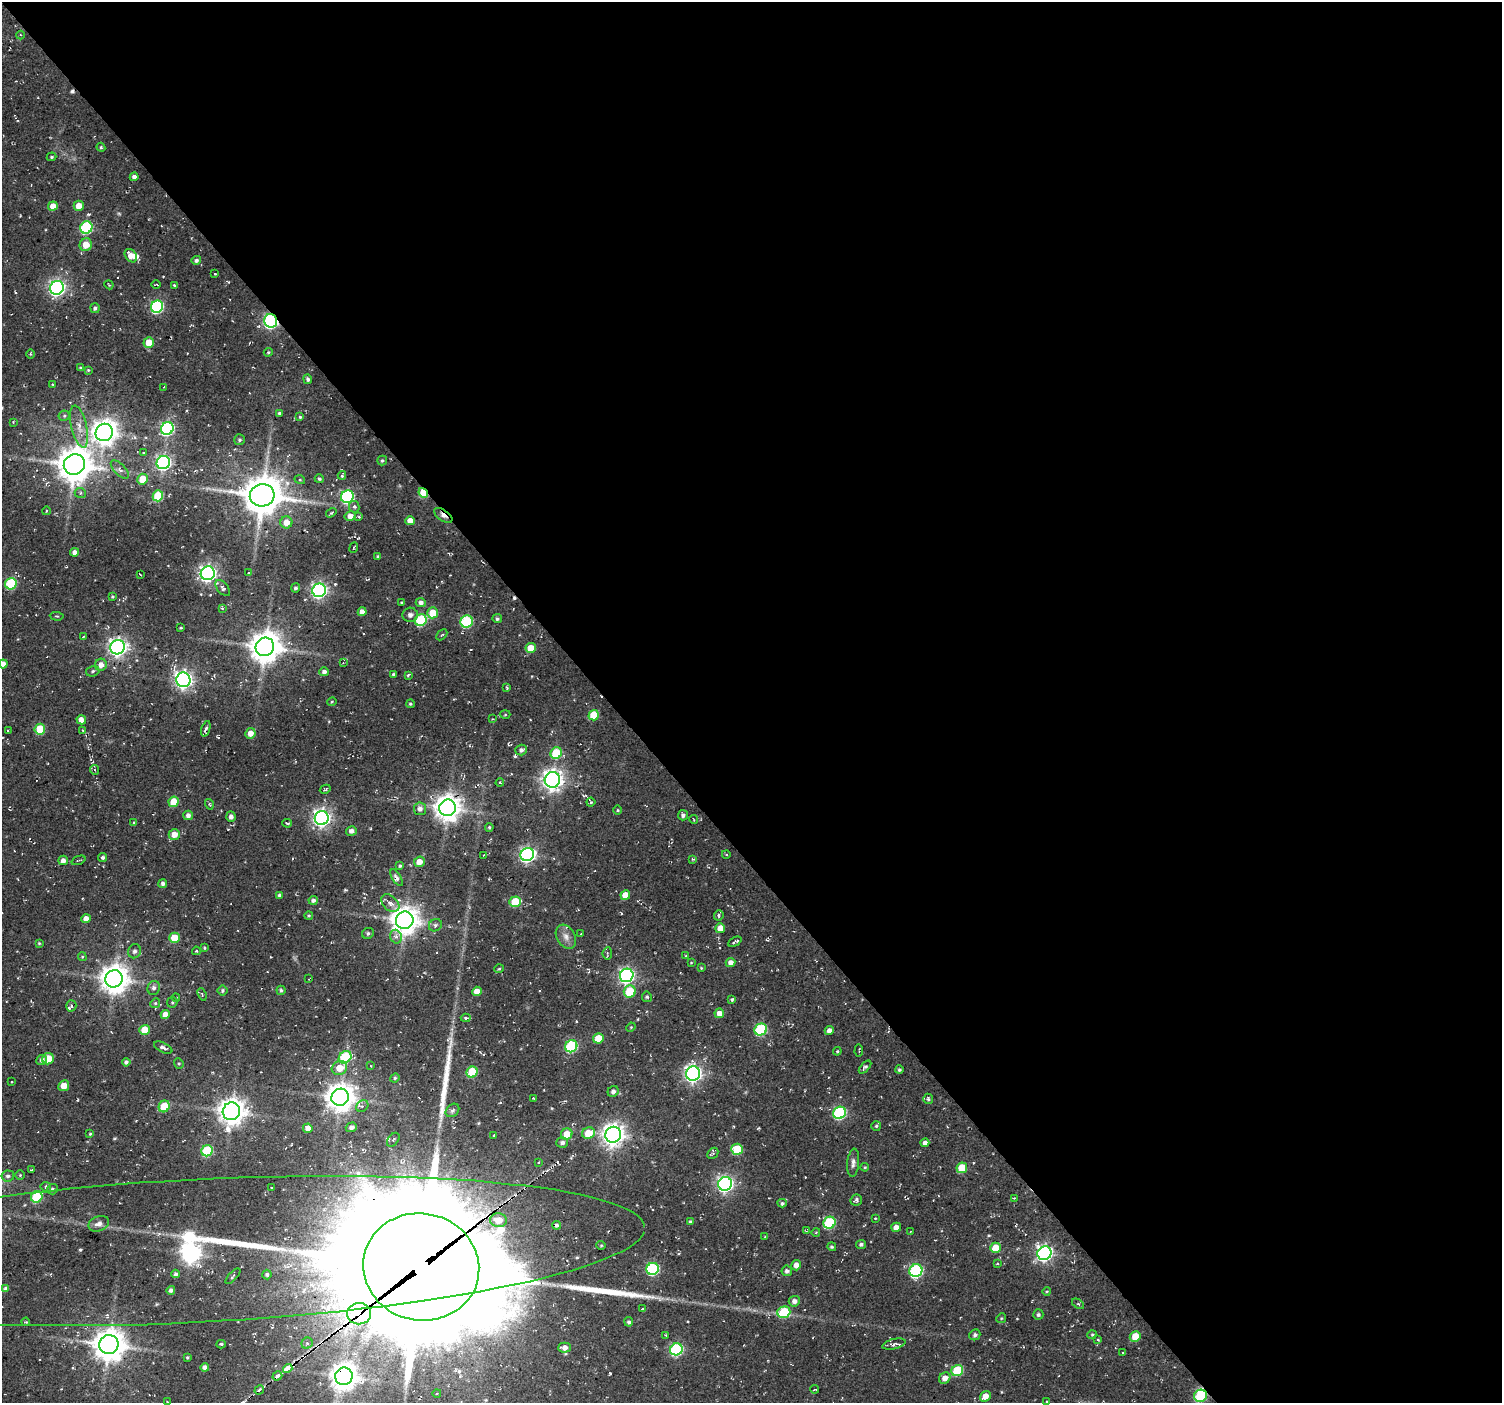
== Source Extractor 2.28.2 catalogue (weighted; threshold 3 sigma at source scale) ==
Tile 8 of 4 x 4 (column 4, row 2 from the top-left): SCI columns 4506-6005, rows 3023-4423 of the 6026 x 5979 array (HDU 1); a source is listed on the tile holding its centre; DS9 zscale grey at full resolution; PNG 1504 x 1405 px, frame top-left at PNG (2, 2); each listed source drawn as its Kron ellipse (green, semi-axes under 4 px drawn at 4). Shown black and unused: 60% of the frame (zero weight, under 2 of 3 exposures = <1% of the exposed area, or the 3 px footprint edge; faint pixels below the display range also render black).
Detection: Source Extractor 2.28.2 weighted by HDU 2 'WHT'; one run over the whole footprint, this tile lists its part. Background 0.104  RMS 0.0092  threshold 0.0415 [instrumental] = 3 sigma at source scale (4.5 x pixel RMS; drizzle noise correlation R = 1.50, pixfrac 1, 0.0396/0.0396 arcsec/px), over >= 5 px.
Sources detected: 327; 2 too faint to see at this stretch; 4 inside a brighter object's white glare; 7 cosmic-ray / hot-pixel residue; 3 long thin detections or spike segments (spike, bleed or trail) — neither listed nor drawn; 4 inside a brighter listed object's ellipse — not listed separately; the other 307 listed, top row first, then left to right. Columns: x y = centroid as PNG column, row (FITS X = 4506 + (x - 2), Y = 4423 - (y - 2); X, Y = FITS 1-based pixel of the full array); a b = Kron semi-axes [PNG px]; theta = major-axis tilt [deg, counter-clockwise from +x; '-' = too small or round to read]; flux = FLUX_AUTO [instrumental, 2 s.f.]
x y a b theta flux
20 35 4 4 - 1.1
101 147 4 4 - 1.4
52 157 5 4 - 1.2
134 177 4 4 - 3.5
53 206 4 4 - 10
79 206 5 5 - 9.9
86 227 6 6 - 95
86 245 6 6 - 13
131 256 7 5 -53 9.9
196 260 5 4 - 2.7
215 274 3 2 - 0.58
109 285 4 3 - 0.97
156 285 5 2 - 1.2
174 285 3 3 - 1.3
57 288 7 6 - 310
157 307 6 6 - 120
95 308 5 4 - 2.1
271 321 7 6 - 220
149 342 5 5 - 15
268 352 4 3 - 1.1
30 354 5 3 - 1
80 368 3 3 - 0.98
88 370 4 3 - 0.93
308 379 5 4 - 2.2
52 384 3 2 - 0.59
164 387 2 2 - 0.53
279 413 4 3 - 1.4
64 416 5 5 - 1.5
300 417 4 4 - 1.1
13 422 3 3 - 0.75
79 427 21 7 -77 11
167 429 7 6 - 180
104 432 9 8 - 970
240 440 5 5 - 1.8
144 453 4 2 - 0.73
382 460 5 4 - 1.6
163 463 7 6 - 280
74 464 11 10 - 2100
120 469 11 5 -46 3.7
342 475 4 3 - 1.8
143 479 5 5 - 20
319 479 5 4 - 1.5
300 480 5 3 - 1
80 493 6 4 -22 1.7
423 493 5 4 - 37
262 495 12 11 - 3000
158 496 5 5 - 41
347 497 6 6 - 130
354 507 6 5 - 2.3
46 511 4 3 - 0.7
331 513 5 3 - 1.3
443 515 10 5 -35 4.6
350 516 5 5 - 7.2
359 517 4 4 - 1.2
410 521 5 4 - 8.1
286 522 6 6 - 11
354 548 5 2 - 0.98
75 552 4 4 - 4
378 556 3 3 - 1.2
208 573 7 6 - 350
248 573 4 2 - 0.74
140 574 4 2 - 0.87
11 584 6 5 - 63
223 588 9 5 -50 2.5
295 588 4 4 - 2
319 590 7 6 - 290
112 596 3 3 - 1.1
401 602 3 2 - 0.92
421 602 5 4 - 3.4
222 608 3 3 - 1.3
362 612 4 4 - 6.1
433 613 5 5 - 22
410 615 8 7 - 3.8
57 616 7 3 -5 0.97
497 619 5 4 - 1.7
421 620 6 5 - 65
467 622 6 6 - 88
181 628 3 3 - 1.6
442 635 6 2 45 0.94
83 637 3 2 - 1.6
117 647 7 7 - 430
265 647 9 9 - 1700
531 648 5 5 - 17
343 663 3 2 - 0.73
3 664 4 4 - 6.5
101 665 6 6 - 7
93 671 7 5 18 2
324 672 5 4 - 3.8
393 674 4 3 - 1.4
408 675 3 3 - 1.2
183 680 7 7 - 420
507 688 4 3 - 1.1
332 702 4 3 - 0.96
410 704 4 3 - 1.2
505 715 5 3 - 0.9
594 715 5 5 - 30
492 719 3 3 - 0.72
81 720 5 4 - 6.9
40 729 5 5 - 40
206 729 8 3 72 2.7
8 730 4 3 - 1.1
83 730 3 3 - 0.96
250 733 5 5 - 6.8
521 750 6 5 - 3.3
556 753 6 5 - 40
95 770 5 3 - 1.2
552 780 8 7 - 610
500 783 4 2 - 1
325 789 6 4 29 1.2
174 802 5 5 - 23
591 802 4 4 - 1.5
209 804 5 3 - 1.1
447 808 8 8 - 1100
420 809 6 6 - 4.3
618 810 5 3 - 0.89
188 815 5 4 - 4.1
683 815 5 5 - 2.9
231 817 5 4 - 3.2
322 818 7 7 - 390
694 820 4 2 - 0.87
134 823 4 4 - 1.3
287 823 5 2 - 1.3
489 827 4 3 - 1.2
351 831 5 5 - 3.2
174 834 5 5 - 9.4
726 854 4 3 - 0.82
527 855 7 6 - 280
483 856 4 2 - 0.68
103 857 4 4 - 2.2
693 859 4 3 - 1.6
63 860 5 4 - 4.4
78 860 7 2 21 1.1
419 862 5 5 - 9.2
400 866 4 3 - 1.4
397 878 9 4 -60 3.7
163 883 4 4 - 2.7
279 895 4 4 - 2.1
625 895 5 4 - 14
313 900 5 4 - 2.7
515 902 6 5 - 32
390 903 10 7 -43 6.2
309 915 4 4 - 1.1
719 915 5 4 - 2.5
86 919 4 4 - 7.1
405 920 9 8 - 1200
435 925 7 6 - 2.3
720 928 5 5 - 10
368 933 6 5 - 2.1
581 934 3 2 - 0.94
396 937 7 5 -73 3.3
566 937 13 9 -60 6.6
174 938 5 5 - 25
735 942 7 3 27 2
39 943 4 4 - 1
204 948 4 3 - 1
134 951 7 6 - 3.1
196 951 4 4 - 0.96
607 953 6 4 86 1.4
686 956 3 3 - 0.81
82 957 4 4 - 1.1
730 962 5 4 - 5.4
691 963 4 3 - 0.64
701 968 4 4 - 0.76
499 969 4 4 - 1.1
627 975 7 6 - 260
114 979 9 8 - 1300
309 979 3 2 - 0.9
154 988 7 6 - 3.1
222 990 5 5 - 1.6
281 990 4 4 - 1.9
477 991 5 4 - 9.9
630 991 6 6 - 36
202 994 6 3 -69 1.1
176 997 4 2 - 0.68
647 997 5 5 - 1.5
732 999 4 3 - 1.5
172 1002 5 5 - 1.4
155 1003 5 4 - 1.3
71 1006 6 5 - 1.8
719 1013 5 5 - 6.9
165 1015 4 4 - 8.9
466 1018 5 4 - 1.5
631 1027 5 4 - 0.93
761 1029 6 5 - 83
145 1030 5 5 - 25
829 1031 4 4 - 4.4
598 1038 5 5 - 23
571 1046 6 6 - 93
163 1048 10 4 -26 3.2
837 1051 4 4 - 1.1
859 1051 6 2 86 0.94
345 1057 7 5 40 59
48 1059 6 5 - 18
42 1060 5 5 - 3.2
126 1062 4 4 - 2.5
179 1063 5 4 - 1.2
371 1066 3 2 - 0.61
865 1067 8 4 47 2
339 1068 8 6 26 14
899 1070 4 4 - 1.7
472 1072 6 5 - 44
693 1074 7 7 - 360
395 1078 5 4 - 1.2
12 1082 3 2 - 0.89
64 1086 5 5 - 9.2
613 1091 6 5 - 3.3
340 1097 9 8 - 1300
533 1098 3 2 - 0.68
928 1099 5 5 - 1.6
164 1106 6 5 - 27
362 1106 6 5 - 2.7
452 1110 7 5 44 2.2
231 1111 9 8 - 1100
840 1113 6 6 - 120
876 1126 5 5 - 1.4
351 1127 5 5 - 3.2
308 1128 5 4 - 6.7
588 1133 6 5 - 21
90 1134 4 3 - 0.97
567 1134 6 5 - 16
494 1135 3 2 - 0.72
613 1135 8 7 - 780
393 1140 8 5 52 2.1
562 1143 6 5 - 3.3
925 1143 4 4 - 4.4
737 1149 6 5 - 37
207 1151 6 5 - 61
713 1153 6 4 46 1.4
539 1162 3 3 - 0.9
853 1163 14 6 84 4.3
865 1167 4 3 - 1
962 1168 5 5 - 26
32 1170 3 2 - 0.73
20 1175 4 4 - 1.1
8 1176 6 5 - 2.5
725 1184 7 6 - 310
46 1187 5 5 - 2.1
272 1188 4 2 - 0.73
52 1189 5 5 - 2.2
37 1197 6 5 - 52
1014 1198 3 3 - 0.9
856 1200 6 5 - 2.2
782 1203 4 4 - 1.8
875 1218 3 3 - 0.89
498 1220 8 7 - 14
690 1221 4 3 - 1.1
829 1223 6 5 - 75
99 1224 10 7 22 5.3
556 1225 4 4 - 1.9
896 1227 5 4 - 6.6
806 1231 4 3 - 0.93
911 1231 4 2 - 0.52
816 1232 4 3 - 0.79
765 1237 4 2 - 0.65
861 1244 5 4 - 2.1
601 1245 4 4 - 1.1
832 1247 4 4 - 1.5
995 1248 5 5 - 19
193 1251 452 71 3 1400
1044 1253 7 6 - 290
997 1264 4 2 - 0.8
796 1265 5 4 - 5.3
421 1267 58 53 -13 45000
653 1269 6 6 - 110
787 1271 5 5 - 2.7
916 1271 7 6 - 130
176 1274 4 4 - 2.7
267 1274 5 4 - 2.2
233 1276 10 3 46 1.6
6 1289 4 4 - 3.5
171 1290 4 4 - 3.1
1047 1291 4 3 - 0.81
794 1301 5 5 - 4.3
1078 1304 7 3 -36 1.3
642 1309 3 3 - 1.1
784 1312 6 5 - 54
359 1314 12 10 8 380
1038 1315 5 5 - 1.9
1001 1318 5 4 - 1.1
26 1322 4 3 - 0.95
629 1322 5 4 - 2
666 1335 3 3 - 0.96
975 1335 6 5 - 2.4
1092 1335 4 4 - 1.2
1135 1336 5 5 - 16
1098 1340 3 2 - 0.7
307 1343 6 5 - 1.8
109 1344 9 9 - 1800
221 1344 4 4 - 1.5
894 1344 12 5 13 3.5
565 1348 6 5 - 5.6
676 1349 6 6 - 120
1123 1352 3 2 - 1.4
187 1357 3 3 - 1.1
205 1367 4 4 - 3.7
288 1369 5 3 - 660
957 1371 6 5 - 54
277 1376 5 3 - 43
344 1376 9 8 - 1100
945 1378 6 5 - 7.3
815 1389 4 3 - 1.2
259 1390 5 3 - 25
437 1393 4 3 - 0.84
985 1396 6 5 - 9.5
1201 1396 6 6 - 58
167 1402 3 2 - 0.69
1047 1402 4 3 - 0.92
Overlapping masked pixels (flux is a lower limit): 9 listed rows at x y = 271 321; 423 493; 443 515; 193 1251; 421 1267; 359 1314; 288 1369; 259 1390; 1201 1396
Isophote crosses this tile's border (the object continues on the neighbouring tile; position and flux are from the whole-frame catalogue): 4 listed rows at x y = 3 664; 193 1251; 421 1267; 1047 1402